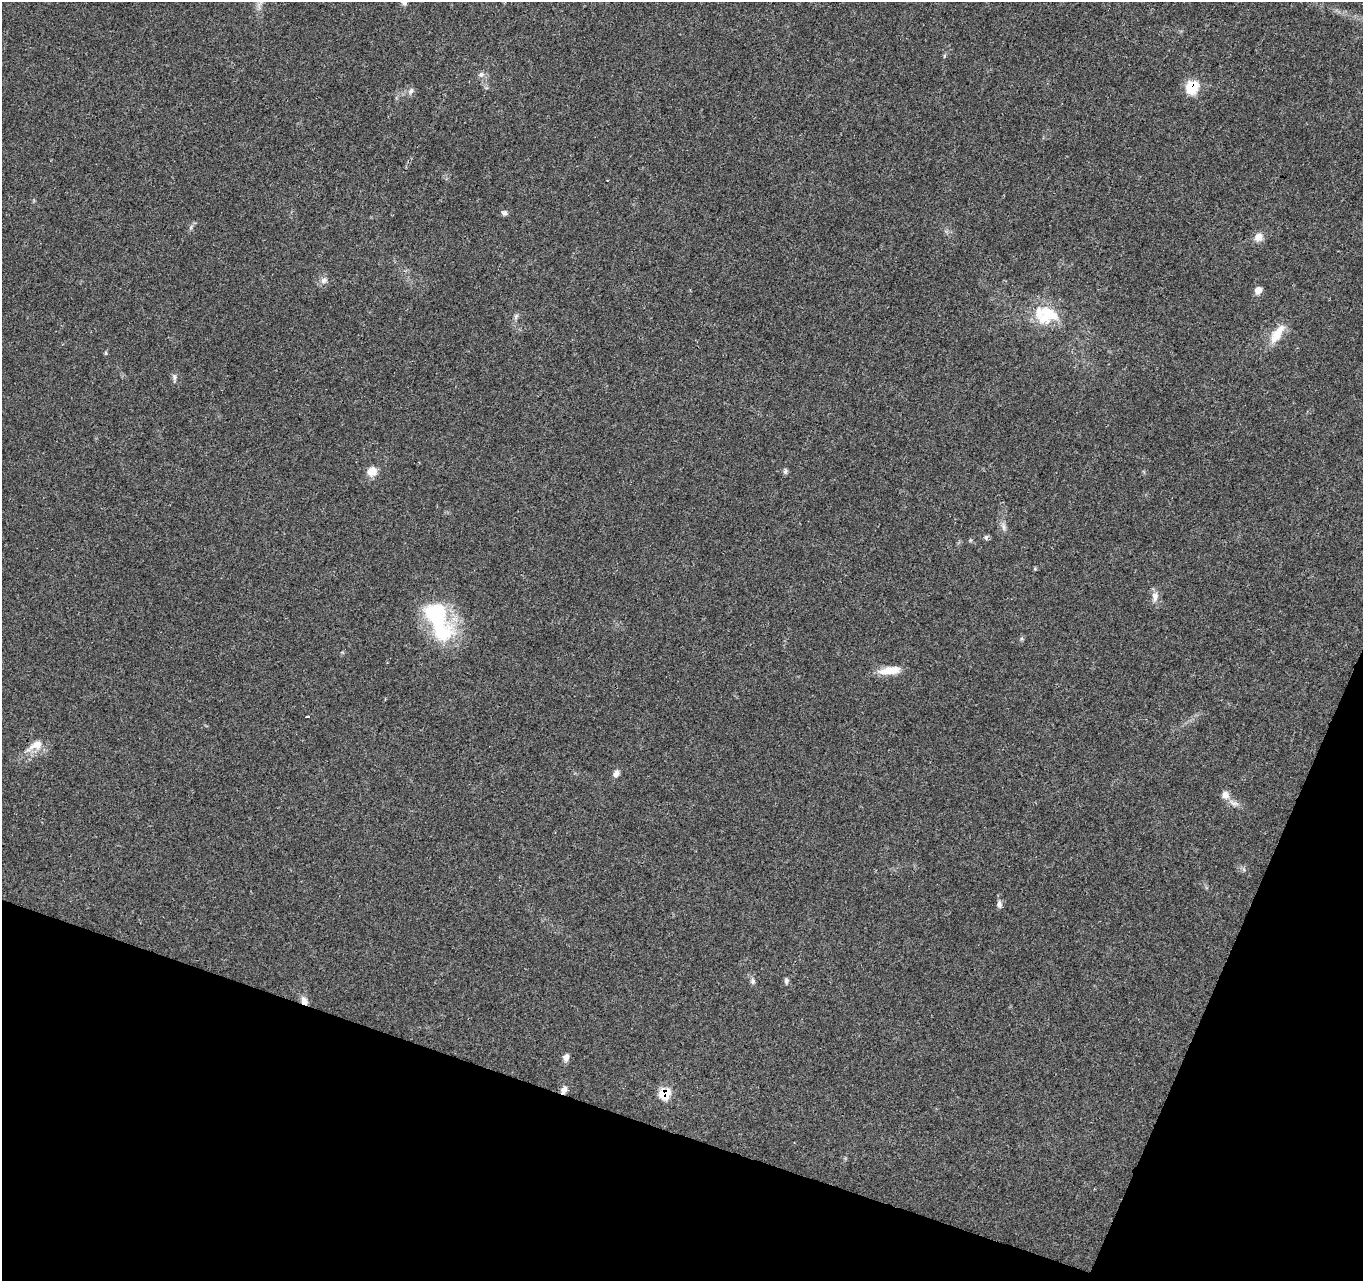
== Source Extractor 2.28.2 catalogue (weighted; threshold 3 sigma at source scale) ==
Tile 15 of 4 x 4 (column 3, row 4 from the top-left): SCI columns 2796-4156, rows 333-1611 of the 5588 x 5718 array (HDU 1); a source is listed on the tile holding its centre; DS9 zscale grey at full resolution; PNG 1365 x 1283 px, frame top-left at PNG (2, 2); no overlay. Shown black and unused: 17% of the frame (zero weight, under 3 of 4 exposures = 6% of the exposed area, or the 3 px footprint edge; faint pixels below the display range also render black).
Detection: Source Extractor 2.28.2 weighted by HDU 2 'WHT'; one run over the whole footprint, this tile lists its part. Background 0.0374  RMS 0.0038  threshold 0.0173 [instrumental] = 3 sigma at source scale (4.5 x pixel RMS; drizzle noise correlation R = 1.50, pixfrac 1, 0.0396/0.0396 arcsec/px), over >= 5 px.
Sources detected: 33; all 33 listed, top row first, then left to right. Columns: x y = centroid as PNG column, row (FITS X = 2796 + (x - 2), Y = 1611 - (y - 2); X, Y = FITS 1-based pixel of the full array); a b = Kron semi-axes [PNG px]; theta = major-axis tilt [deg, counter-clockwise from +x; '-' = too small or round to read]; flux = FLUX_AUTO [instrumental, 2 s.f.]
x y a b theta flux
944 56 6 3 72 0.45
481 74 7 6 - 1
1192 87 8 7 - 19
411 91 9 6 61 1.3
504 213 8 6 -15 0.92
191 227 7 4 72 0.67
1258 237 11 10 - 3
323 280 9 7 44 1.6
1258 290 8 7 - 2.5
1046 314 33 23 -9 16
516 316 9 5 64 0.98
1277 334 30 11 55 7.1
175 377 9 5 -87 1
372 471 11 9 33 4.4
785 471 8 5 83 0.84
1004 527 11 4 -79 1.2
986 537 8 5 66 0.71
1035 569 5 4 - 0.42
1155 597 15 9 81 2.6
439 622 58 26 -66 36
890 670 27 9 7 6.3
307 716 4 3 - 12
36 745 24 10 27 5.3
616 773 9 6 49 1.7
1225 795 11 9 -74 2.4
1234 803 16 6 -24 2.2
999 904 10 7 -85 1.3
753 981 8 7 - 1.1
786 981 8 5 -85 0.88
304 1001 11 8 -59 2.5
566 1057 8 7 - 1.9
564 1090 9 7 64 1.9
664 1093 8 7 - 13
Overlapping masked pixels (flux is a lower limit): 4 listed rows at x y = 1192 87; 304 1001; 564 1090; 664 1093